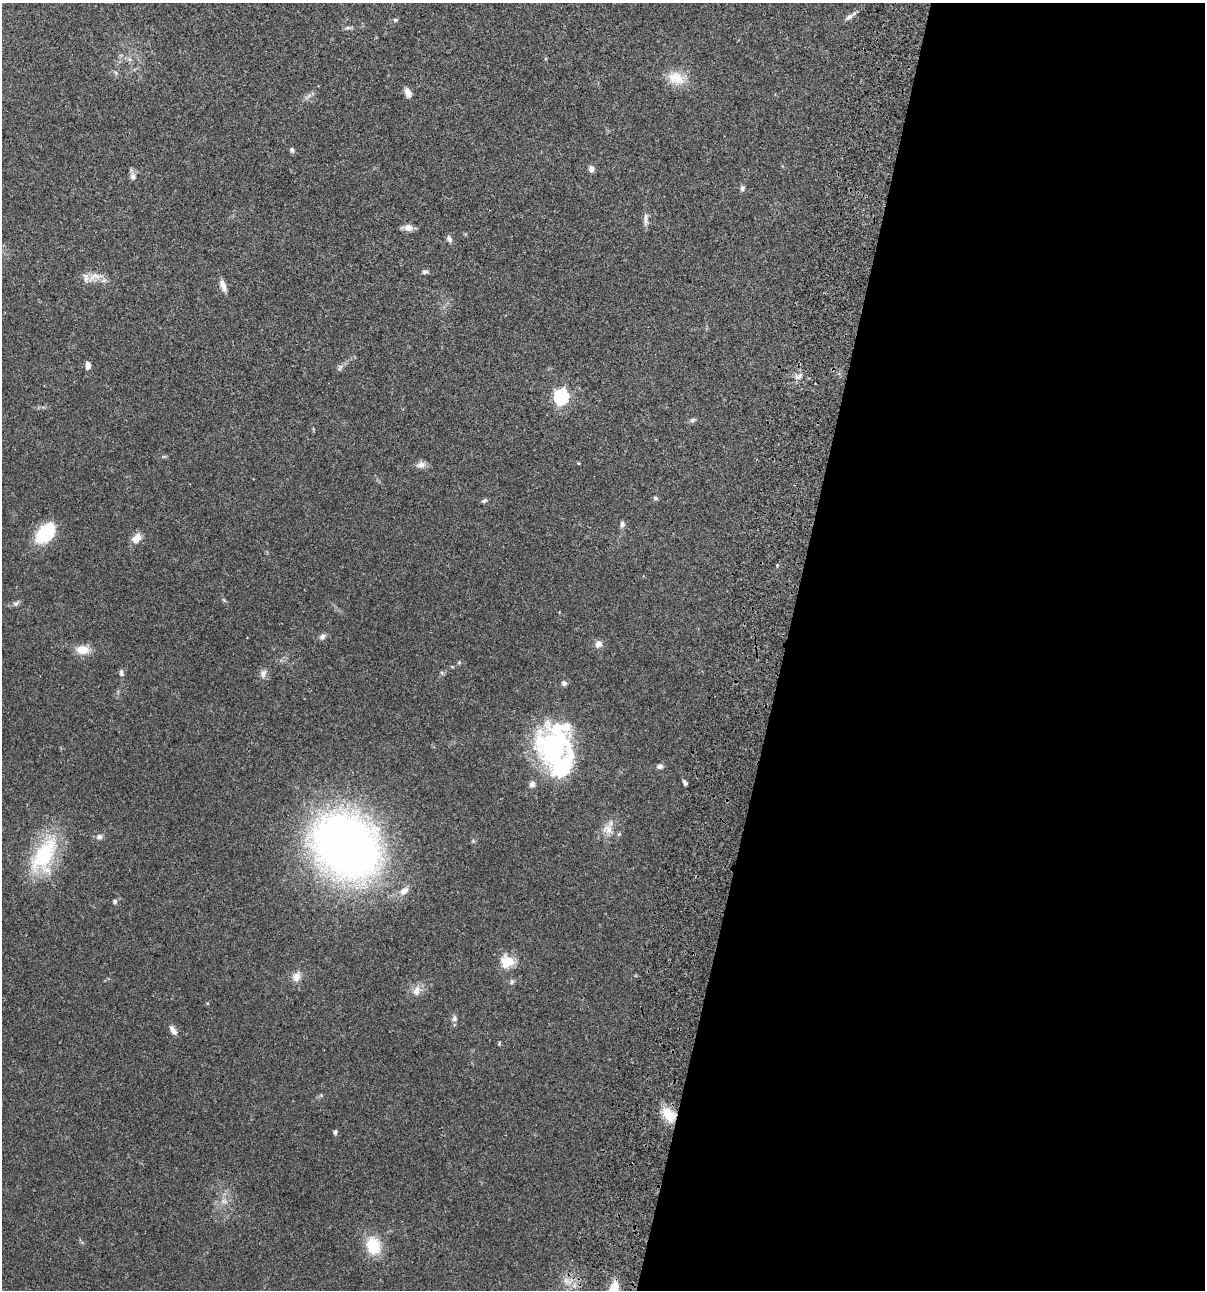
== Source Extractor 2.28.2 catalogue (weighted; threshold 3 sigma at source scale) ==
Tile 12 of 4 x 4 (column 4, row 3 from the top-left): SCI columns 3844-5046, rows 1408-2695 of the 5404 x 5390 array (HDU 1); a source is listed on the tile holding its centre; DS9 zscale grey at full resolution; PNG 1207 x 1292 px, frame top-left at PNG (2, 3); no overlay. Shown black and unused: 35% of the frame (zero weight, under 3 of 4 exposures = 9% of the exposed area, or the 3 px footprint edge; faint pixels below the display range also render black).
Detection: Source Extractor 2.28.2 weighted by HDU 2 'WHT'; one run over the whole footprint, this tile lists its part. Background 0.047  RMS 0.0061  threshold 0.0276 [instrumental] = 3 sigma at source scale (4.5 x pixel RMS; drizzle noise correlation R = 1.50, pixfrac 1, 0.05/0.05 arcsec/px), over >= 5 px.
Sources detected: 60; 2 inside a brighter listed object's ellipse — not listed separately; the other 58 listed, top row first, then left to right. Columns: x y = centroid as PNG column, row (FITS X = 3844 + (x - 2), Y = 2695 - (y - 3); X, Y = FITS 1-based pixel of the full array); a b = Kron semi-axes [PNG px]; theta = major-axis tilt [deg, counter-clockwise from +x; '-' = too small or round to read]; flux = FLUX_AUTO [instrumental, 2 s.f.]
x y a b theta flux
849 17 12 6 35 2.3
395 20 5 4 - 0.79
348 28 9 4 9 1.2
116 73 6 4 -72 0.84
676 78 24 16 -19 11
408 93 10 6 -66 4
292 150 7 5 -74 1.4
591 169 7 6 - 2.2
133 176 9 7 -79 2.4
742 188 8 5 74 1.4
645 219 17 6 87 2.8
408 227 10 9 - 3.7
449 239 10 5 -64 1.9
425 272 8 5 8 1.2
94 276 21 9 22 6.3
223 285 14 6 -71 3.8
88 365 8 5 88 3.9
340 367 10 4 67 1.3
798 377 11 6 18 2.6
561 397 7 6 - 120
692 420 8 5 27 1.3
578 463 5 3 - 0.5
421 464 12 8 5 3.1
655 498 6 5 - 1.1
484 501 8 5 30 1
622 524 8 6 78 2
46 533 25 16 47 24
136 538 14 9 51 4.9
224 600 6 4 -71 0.74
16 604 8 6 36 1.4
322 637 8 6 37 2.1
598 644 10 9 - 2.9
83 650 15 10 -3 8
459 662 6 4 0 0.69
121 673 8 5 -78 1.5
263 673 12 6 71 2.3
564 683 7 6 - 1.5
554 746 49 41 76 94
660 766 7 6 - 1.9
561 768 9 7 43 110
685 782 7 3 -59 1.4
608 829 15 13 3 6.7
99 837 7 7 - 1.9
346 846 54 44 -43 480
44 854 52 23 57 42
404 891 13 8 40 4.3
115 901 5 4 - 1.4
507 961 16 15 - 11
296 977 12 10 72 4.1
512 982 6 5 - 1.1
416 991 15 9 76 4.4
454 1018 8 7 - 1.7
173 1030 13 6 -53 3
669 1115 21 13 -47 11
335 1132 6 5 - 1.3
224 1201 8 6 -44 2
373 1246 22 16 -74 17
614 1289 18 10 76 11
Overlapping masked pixels (flux is a lower limit): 1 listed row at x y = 669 1115
Isophote crosses this tile's border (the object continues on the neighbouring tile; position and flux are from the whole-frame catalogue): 1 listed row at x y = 614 1289